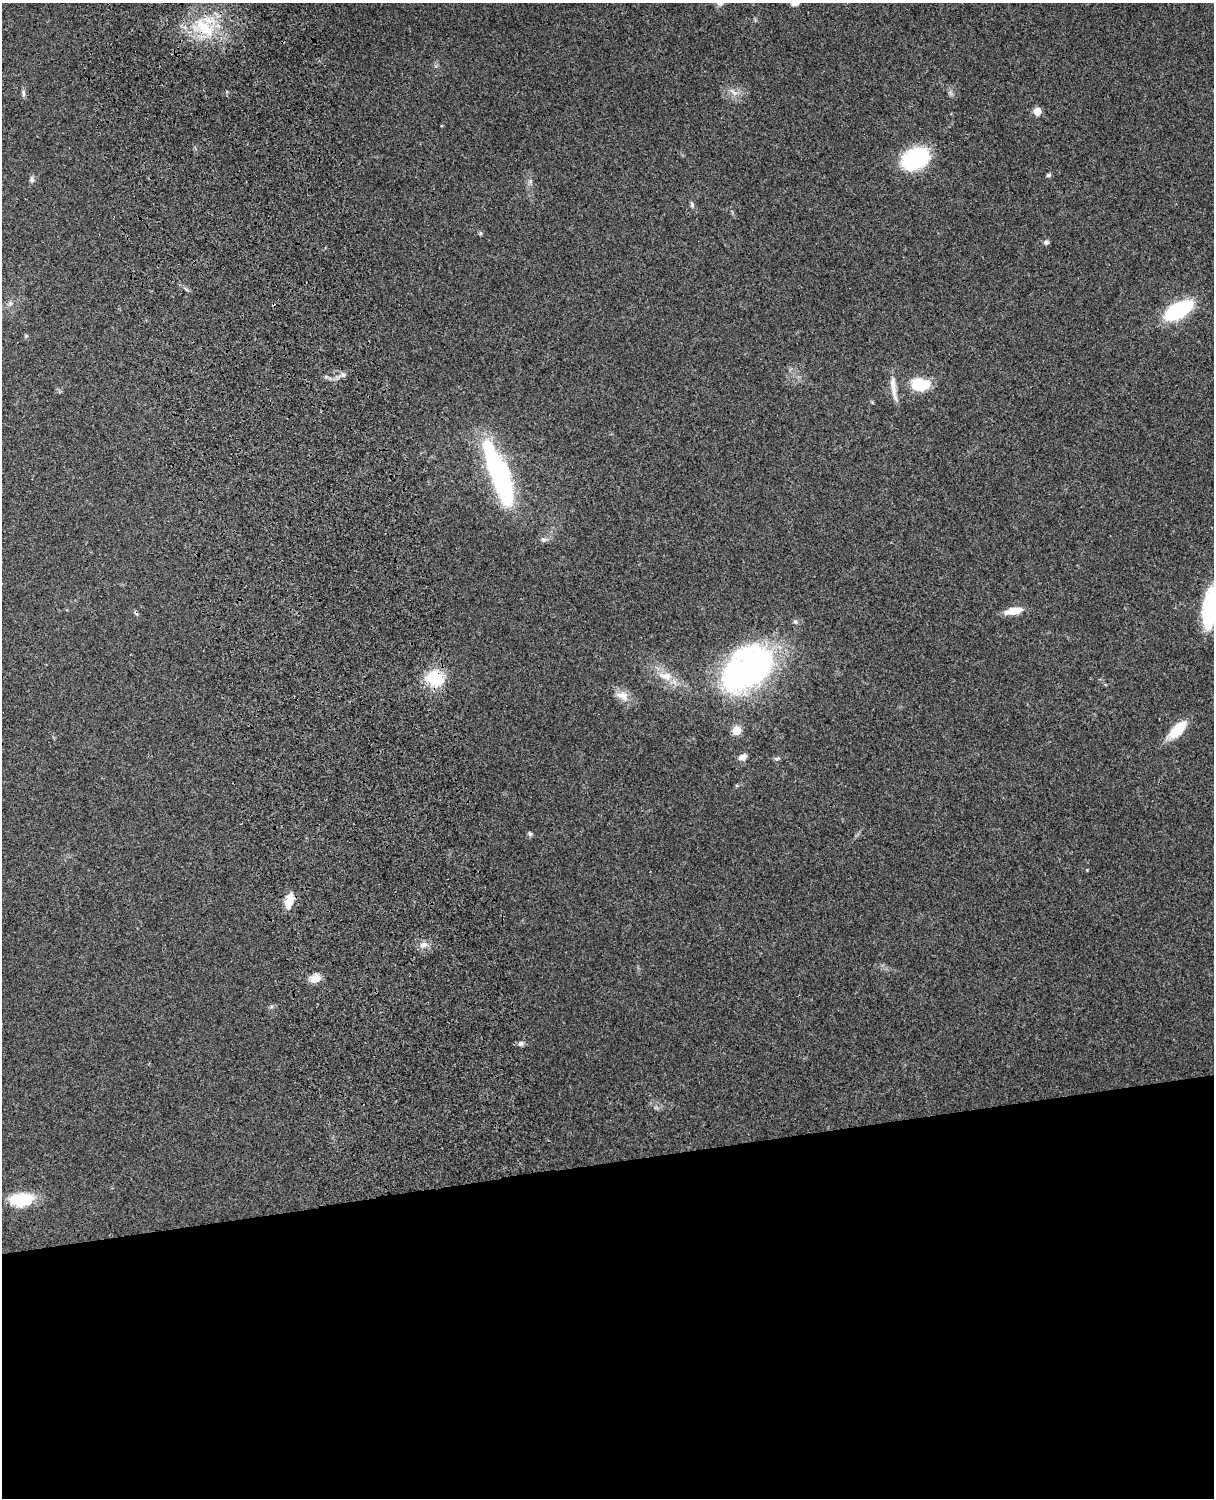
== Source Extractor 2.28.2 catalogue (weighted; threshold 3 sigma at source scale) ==
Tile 11 of 4 x 3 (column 3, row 3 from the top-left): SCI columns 2545-3756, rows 164-1659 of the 5089 x 4928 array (HDU 1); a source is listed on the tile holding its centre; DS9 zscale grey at full resolution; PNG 1216 x 1500 px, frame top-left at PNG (2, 3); no overlay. Shown black and unused: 22% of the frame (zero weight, under 3 of 4 exposures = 6% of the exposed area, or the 3 px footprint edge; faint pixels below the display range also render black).
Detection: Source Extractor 2.28.2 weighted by HDU 2 'WHT'; one run over the whole footprint, this tile lists its part. Background 0.261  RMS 0.0089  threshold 0.0402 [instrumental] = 3 sigma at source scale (4.5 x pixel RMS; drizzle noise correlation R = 1.50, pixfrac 1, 0.05/0.05 arcsec/px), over >= 5 px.
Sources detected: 37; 1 inside a brighter object's white glare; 1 cosmic-ray / hot-pixel residue — not listed; the other 35 listed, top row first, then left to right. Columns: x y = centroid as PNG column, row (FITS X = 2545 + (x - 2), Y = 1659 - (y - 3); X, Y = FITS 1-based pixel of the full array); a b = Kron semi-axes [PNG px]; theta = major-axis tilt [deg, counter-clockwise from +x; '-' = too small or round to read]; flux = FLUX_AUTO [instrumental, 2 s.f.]
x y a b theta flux
794 4 11 5 -6 3.1
203 27 38 18 -35 42
23 93 10 4 -72 2.1
734 93 7 4 -19 2.5
1037 111 5 5 - 17
915 159 20 14 24 110
1048 175 6 5 - 1.5
32 179 8 6 -78 2.3
692 204 7 5 -70 1.7
480 233 6 4 90 1.2
1046 242 7 6 - 2.1
10 303 6 5 - 1.9
1178 310 21 9 30 120
26 336 5 5 - 1.1
343 375 6 4 72 1.7
920 384 17 10 -3 35
893 388 34 6 -82 8.8
501 473 67 19 -77 130
543 540 8 5 -49 2.3
1211 606 31 13 79 110
1014 611 17 7 11 15
748 669 58 36 35 260
666 676 19 11 -10 12
435 678 18 15 -24 35
622 696 18 11 -31 9.4
1178 729 24 10 46 22
736 731 6 5 - 26
742 757 9 7 18 5.1
777 758 6 4 20 1.4
530 834 7 5 -53 1.5
289 900 19 10 74 11
423 945 9 7 0 4
315 978 13 11 32 7.1
521 1043 7 6 - 2.5
21 1199 26 13 8 36
Overlapping masked pixels (flux is a lower limit): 3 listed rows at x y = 203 27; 748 669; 435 678
Isophote crosses this tile's border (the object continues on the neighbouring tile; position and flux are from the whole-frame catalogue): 2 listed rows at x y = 794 4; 1211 606